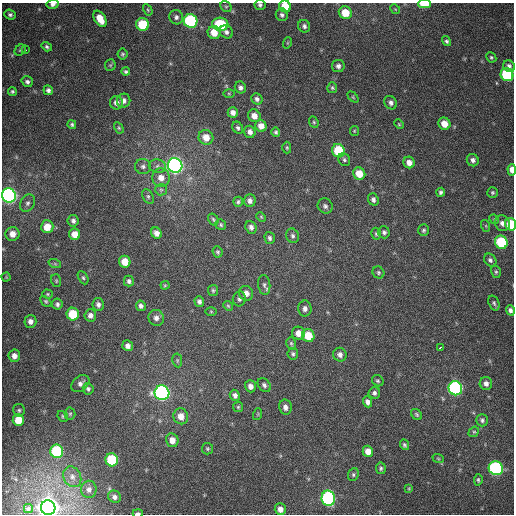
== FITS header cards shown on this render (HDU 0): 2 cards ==
NAXIS1  =                  512
NAXIS2  =                  512

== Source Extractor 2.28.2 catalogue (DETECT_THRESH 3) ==
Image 512 x 512 px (HDU 0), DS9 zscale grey, 1 PNG px = 1 image px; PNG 516 x 516 px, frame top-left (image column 1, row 512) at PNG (2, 3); each listed source drawn as its Kron ellipse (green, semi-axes under 4 px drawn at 4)
Background 380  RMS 9.7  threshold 29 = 3 sigma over >= 5 px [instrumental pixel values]
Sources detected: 175; all 175 listed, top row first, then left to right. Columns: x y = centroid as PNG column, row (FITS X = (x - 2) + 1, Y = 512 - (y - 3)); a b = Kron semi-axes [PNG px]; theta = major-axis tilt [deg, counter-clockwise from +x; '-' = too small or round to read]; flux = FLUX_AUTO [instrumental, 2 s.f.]
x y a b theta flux
53 4 6 4 10 2.0e+03
424 4 6 3 -1 1.7e+04
260 5 5 5 - 1.5e+03
285 6 6 5 - 1.4e+04
226 7 6 5 - 1.0e+03
395 9 5 4 - 7.3e+02
148 10 6 4 -60 8.4e+02
345 13 7 6 - 1.5e+04
10 15 6 5 - 1.6e+03
282 15 6 6 - 1.9e+03
176 17 7 7 - 2.2e+03
100 19 9 5 -59 1.0e+04
191 21 7 6 - 1.0e+05
143 24 6 6 - 2.8e+04
220 24 8 6 -6 3.8e+04
304 26 6 6 - 1.9e+03
226 32 7 6 - 2.2e+03
214 33 6 6 - 9.7e+03
447 41 5 4 - 1.3e+03
287 43 6 3 71 6.0e+02
47 47 5 4 - 1.3e+03
25 49 3 3 - 4.2e+03
20 50 6 5 - 1.0e+03
122 54 5 5 - 1.0e+03
491 57 5 4 - 1.0e+03
110 65 5 5 - 9.6e+02
338 66 6 6 - 2.4e+03
509 66 6 5 - 2.1e+03
126 72 4 3 - 1.3e+03
507 75 7 6 - 5.2e+04
27 82 6 5 - 1.7e+03
240 87 6 5 - 2.0e+03
332 88 5 5 - 1.1e+03
48 90 5 4 - 1.9e+03
12 91 4 4 - 1.1e+03
229 93 6 4 -1 7.4e+02
353 97 6 4 -46 7.8e+02
257 99 6 5 - 2.1e+03
124 101 7 6 - 2.7e+03
116 103 7 6 - 3.5e+03
391 103 7 6 - 2.4e+03
233 112 5 5 - 3.4e+03
254 116 6 6 - 5.4e+03
314 122 6 4 -68 9.8e+02
72 124 4 4 - 1.2e+03
399 124 5 4 - 7.5e+02
444 124 6 6 - 8.2e+03
261 126 6 5 - 5.3e+03
119 128 6 4 -60 8.6e+02
238 128 6 5 - 1.5e+03
354 131 5 4 - 7.0e+02
250 132 6 5 - 3.1e+03
276 132 5 4 - 1.2e+03
206 137 8 7 - 8.0e+03
287 148 6 4 90 9.3e+02
338 151 7 6 - 3.2e+04
344 160 7 5 -57 1.4e+03
473 160 6 6 - 2.4e+03
409 163 6 5 - 4.7e+03
175 165 7 7 - 3.4e+05
143 166 8 7 - 2.2e+03
157 166 8 6 -11 2.4e+03
512 170 6 4 -85 5.8e+03
359 174 6 6 - 1.1e+04
161 178 9 8 - 5.8e+03
161 190 6 5 - 1.4e+03
441 192 4 4 - 1.4e+03
492 193 5 5 - 1.2e+03
9 195 7 7 - 2.7e+05
148 196 8 5 -63 1.3e+03
373 199 6 5 - 1.8e+03
250 201 6 6 - 2.7e+03
238 202 5 4 - 1.2e+03
28 203 9 7 58 2.1e+03
325 206 8 7 - 2.0e+03
261 217 5 4 - 7.4e+02
213 219 6 5 - 1.0e+03
494 219 5 4 - 7.6e+02
73 221 6 5 - 2.0e+03
502 223 8 7 - 3.1e+03
511 224 6 5 - 2.5e+04
221 225 6 5 - 1.2e+03
486 226 6 4 -72 8.0e+02
47 227 6 6 - 1.0e+04
251 227 6 5 - 2.7e+03
424 230 6 5 - 1.2e+03
384 232 6 5 - 1.7e+03
156 233 6 5 - 3.2e+03
13 234 7 7 - 6.0e+03
75 234 5 5 - 7.0e+03
376 234 6 4 -73 1.1e+03
292 236 7 6 - 1.7e+03
270 238 6 5 - 1.6e+03
501 242 7 6 - 4.4e+04
218 252 6 5 - 1.2e+03
490 260 7 5 -48 1.7e+03
125 262 6 5 - 1.0e+04
55 264 6 4 -19 9.6e+02
378 272 6 5 - 1.2e+03
496 272 6 5 - 1.1e+03
6 277 4 4 - 6.5e+02
83 278 7 4 -62 1.1e+03
56 281 6 5 - 9.3e+02
129 281 5 5 - 1.8e+03
165 285 4 4 - 6.8e+02
264 285 10 6 -82 2.1e+03
213 290 6 5 - 1.2e+03
246 293 7 7 - 4.1e+03
47 294 5 4 - 8.6e+02
239 299 7 6 - 1.9e+03
46 301 6 4 -44 1.0e+03
199 301 5 4 - 2.1e+03
494 303 8 5 -70 1.4e+03
57 304 5 5 - 1.7e+03
98 304 6 5 - 2.4e+03
141 306 5 4 - 2.0e+03
228 306 5 4 - 8.5e+02
305 308 8 6 89 2.9e+03
510 310 5 4 - 2.0e+03
211 311 5 3 - 6.4e+02
73 314 6 6 - 2.4e+04
90 315 6 6 - 2.8e+03
156 318 8 7 - 3.2e+03
30 321 6 6 - 3.0e+03
298 333 6 6 - 5.7e+03
308 336 6 6 - 1.5e+04
291 343 6 4 -74 1.0e+03
128 346 5 5 - 2.9e+03
440 347 4 3 - 4.1e+03
293 354 6 5 - 1.4e+03
340 355 7 6 - 2.8e+03
14 356 6 6 - 4.1e+03
177 360 7 5 -80 9.7e+02
378 381 6 5 - 1.1e+03
80 383 10 7 42 2.8e+03
486 383 6 6 - 2.9e+03
264 385 7 5 -49 1.8e+03
250 386 6 5 - 3.4e+03
455 388 7 6 - 1.6e+05
88 389 6 5 - 1.6e+03
162 393 7 7 - 2.4e+05
374 393 6 5 - 1.8e+03
235 395 5 5 - 2.5e+03
368 402 5 4 - 2.9e+03
238 407 5 5 - 9.0e+02
285 407 7 6 - 2.8e+03
19 410 6 5 - 1.3e+03
70 414 6 5 - 1.0e+03
258 414 6 3 72 7.0e+02
417 414 6 5 - 1.1e+03
63 416 6 5 - 9.0e+02
181 416 8 7 - 6.3e+03
18 420 6 5 - 1.3e+04
482 420 6 5 - 1.5e+03
474 432 5 4 - 9.2e+02
172 440 7 6 - 5.7e+03
404 445 5 4 - 1.2e+03
207 449 6 5 - 1.1e+03
57 451 7 6 - 6.6e+04
368 451 6 5 - 5.9e+03
438 458 6 3 -20 7.1e+02
112 460 6 6 - 4.1e+04
381 468 6 5 - 1.2e+03
496 468 7 7 - 1.2e+05
353 475 6 5 - 1.2e+03
72 477 11 8 -62 3.9e+03
478 480 6 4 83 9.8e+02
409 488 4 3 - 5.8e+02
89 489 8 7 - 3.0e+03
114 497 6 6 - 2.2e+03
328 498 7 6 - 1.5e+05
28 508 4 4 - 1.2e+03
48 508 7 7 - 1.2e+06
280 509 6 5 - 4.0e+03
138 513 5 2 - 1.7e+03
At the frame edge (FLAGS 8, measured only in part): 10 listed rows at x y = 53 4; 424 4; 260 5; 285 6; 512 170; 9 195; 511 224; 13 234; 48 508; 138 513